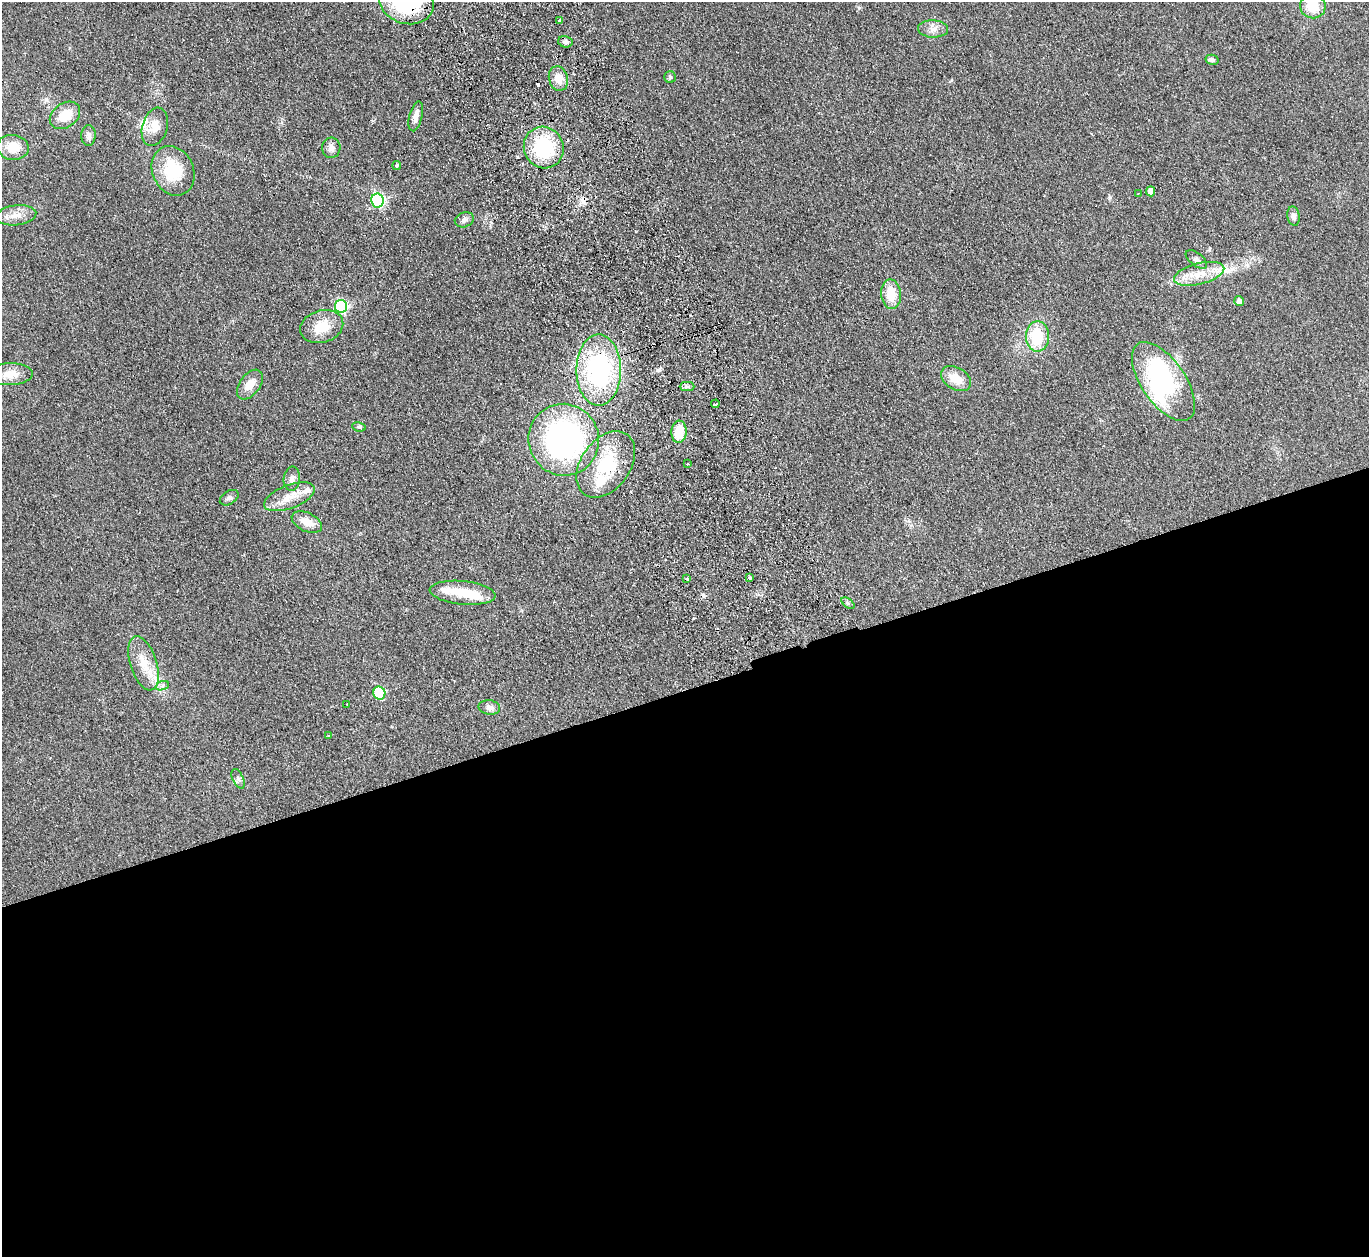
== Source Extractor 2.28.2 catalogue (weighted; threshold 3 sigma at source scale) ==
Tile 15 of 4 x 4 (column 3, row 4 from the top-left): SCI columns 2789-4155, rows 305-1559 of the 5577 x 5501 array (HDU 1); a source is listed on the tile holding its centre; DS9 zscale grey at full resolution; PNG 1371 x 1259 px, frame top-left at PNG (2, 2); each listed source drawn as its Kron ellipse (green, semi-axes under 4 px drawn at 4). Shown black and unused: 45% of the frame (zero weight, under 2 of 3 exposures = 3% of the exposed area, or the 3 px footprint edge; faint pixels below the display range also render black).
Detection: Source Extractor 2.28.2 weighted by HDU 2 'WHT'; one run over the whole footprint, this tile lists its part. Background 0.0847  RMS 0.0093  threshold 0.0421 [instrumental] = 3 sigma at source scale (4.5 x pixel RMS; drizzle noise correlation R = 1.50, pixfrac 1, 0.05/0.05 arcsec/px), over >= 5 px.
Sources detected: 70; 3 inside a brighter object's white glare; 6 cosmic-ray / hot-pixel residue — neither listed nor drawn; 4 inside a brighter listed object's ellipse — not listed separately; the other 57 listed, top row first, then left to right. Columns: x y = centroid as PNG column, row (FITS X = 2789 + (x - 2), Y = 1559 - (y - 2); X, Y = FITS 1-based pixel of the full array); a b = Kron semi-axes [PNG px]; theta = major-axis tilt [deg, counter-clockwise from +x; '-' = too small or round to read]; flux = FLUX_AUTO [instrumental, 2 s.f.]
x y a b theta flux
406 2 27 22 -18 93
1313 6 13 12 - 19
559 20 3 3 - 3.3
933 29 15 8 -2 6.1
565 42 7 5 -14 2.4
1212 60 6 5 - 2.3
670 77 6 5 - 1.3
558 78 12 9 -76 10
65 115 16 12 35 18
416 116 15 6 76 5.8
155 127 19 12 73 11
88 136 10 7 89 4.4
13 147 16 12 -5 15
544 147 21 19 -62 59
331 148 10 9 - 4.5
397 165 4 3 - 1.8
173 171 25 20 -65 37
1150 191 5 4 - 6.9
1138 193 3 3 - 0.89
377 201 7 6 - 130
16 215 20 10 6 9.8
1293 216 9 6 -79 3.8
464 220 9 7 19 3.4
1196 259 12 6 -38 3.2
1199 274 26 10 14 17
891 294 15 10 -85 18
1239 301 5 4 - 3.8
341 306 6 6 - 100
322 327 22 16 16 21
1037 336 15 11 90 36
599 370 36 22 -90 120
10 374 23 11 1 12
956 379 16 11 -31 15
1163 382 45 22 -56 92
250 384 17 10 53 11
687 386 7 4 0 2
715 404 4 3 - 7.8
359 427 7 4 -10 1.5
679 432 11 7 86 21
564 440 36 35 - 220
606 464 37 24 55 54
687 464 3 2 - 0.73
292 479 12 8 84 4.4
289 497 27 11 21 15
229 498 10 6 32 2.9
307 522 16 9 -26 11
750 578 3 3 - 1.5
687 579 3 3 - 3.4
462 593 33 11 -6 25
848 603 7 4 -36 1.7
143 663 28 13 -72 20
162 686 7 4 19 2.2
379 693 7 6 - 48
347 704 2 2 - 0.54
489 707 10 7 -9 3.9
329 735 4 3 - 1.1
238 779 10 5 -65 2.6
Overlapping masked pixels (flux is a lower limit): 1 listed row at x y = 406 2
Isophote crosses this tile's border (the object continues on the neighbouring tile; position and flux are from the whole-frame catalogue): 2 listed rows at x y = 406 2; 1313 6
Unlisted compact peaks at least as high as the median listed source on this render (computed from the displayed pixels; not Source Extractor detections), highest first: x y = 659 370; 1109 198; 46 100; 951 80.